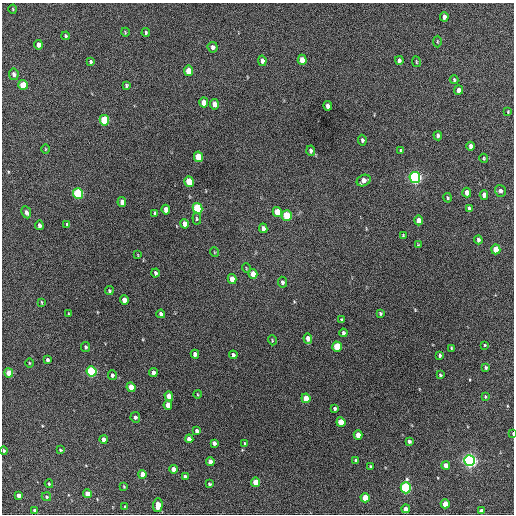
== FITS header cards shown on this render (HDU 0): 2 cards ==
NAXIS1  =                  512 / Axis length
NAXIS2  =                  512 / Axis length

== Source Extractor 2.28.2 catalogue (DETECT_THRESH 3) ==
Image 512 x 512 px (HDU 0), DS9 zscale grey, 1 PNG px = 1 image px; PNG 516 x 516 px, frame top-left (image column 1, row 512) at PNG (2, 3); each listed source drawn as its Kron ellipse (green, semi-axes under 4 px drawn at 4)
Background 394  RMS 19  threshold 57.9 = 3 sigma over >= 5 px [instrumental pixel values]
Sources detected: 132; all 132 listed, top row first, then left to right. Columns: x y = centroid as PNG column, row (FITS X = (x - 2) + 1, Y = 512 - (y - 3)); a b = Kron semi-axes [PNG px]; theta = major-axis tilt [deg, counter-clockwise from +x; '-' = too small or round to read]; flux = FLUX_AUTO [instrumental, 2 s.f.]
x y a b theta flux
13 9 4 3 - 1100
444 17 5 4 - 5200
125 32 4 3 - 1100
146 33 4 3 - 1800
66 36 4 3 - 1800
437 42 6 3 90 1300
38 45 5 4 - 7100
213 47 5 5 - 4400
302 60 5 4 - 15000
399 60 4 3 - 2900
262 61 5 4 - 5200
91 62 4 3 - 1900
416 62 5 3 - 1200
188 71 5 4 - 23000
14 74 6 5 - 4900
454 80 4 3 - 1800
23 85 5 4 - 29000
126 85 4 3 - 1900
459 90 4 4 - 6500
204 102 5 4 - 14000
214 104 5 4 - 10000
328 106 5 4 - 5400
508 112 3 3 - 1100
104 120 5 4 - 69000
438 136 5 3 - 3100
362 140 5 4 - 2600
471 146 4 4 - 5500
45 149 5 3 - 1000
311 151 5 4 - 3400
401 151 4 3 - 1800
198 157 5 4 - 38000
484 158 4 4 - 1500
415 177 5 5 - 390000
364 181 7 5 25 8500
189 182 5 4 - 40000
500 191 6 5 - 3800
78 193 5 5 - 120000
467 193 5 4 - 9000
484 195 5 4 - 6900
448 198 4 3 - 1600
122 202 5 4 - 8600
197 208 5 5 - 92000
469 208 4 3 - 2600
166 210 5 4 - 11000
26 212 6 4 -64 4600
277 212 5 4 - 25000
155 213 4 3 - 2100
287 216 5 5 - 46000
197 219 6 4 -85 1700
418 220 5 4 - 8600
185 224 5 4 - 8500
39 225 4 3 - 4800
67 225 4 3 - 2000
263 228 5 4 - 4800
403 235 3 3 - 1300
478 240 4 3 - 3300
418 245 4 3 - 1100
496 249 5 4 - 26000
214 252 5 3 - 990
138 255 4 2 - 880
246 268 5 3 - 1000
155 273 4 3 - 3000
253 274 5 4 - 12000
232 279 5 4 - 13000
282 282 5 4 - 3000
109 291 4 4 - 1800
124 300 5 4 - 11000
42 302 4 3 - 1300
380 313 4 3 - 1800
69 314 3 2 - 1200
161 314 4 4 - 4300
342 320 3 3 - 1700
343 333 4 3 - 2800
308 339 5 4 - 7900
272 340 5 3 - 1200
485 345 4 3 - 1200
86 347 5 4 - 2400
337 347 5 4 - 46000
451 348 3 3 - 1200
195 354 4 4 - 5000
233 355 4 4 - 2900
440 355 4 3 - 2300
47 360 4 3 - 2900
29 363 5 3 - 1100
486 368 3 3 - 1800
92 371 5 5 - 160000
153 372 4 4 - 6100
9 373 4 4 - 21000
112 375 5 4 - 2800
440 375 4 3 - 1900
131 387 5 4 - 21000
197 394 4 3 - 950
169 396 5 4 - 12000
485 397 4 3 - 1300
306 398 5 4 - 19000
168 405 5 4 - 13000
335 408 4 3 - 2200
135 417 5 4 - 2700
341 422 5 4 - 27000
197 431 4 3 - 3500
513 434 3 2 - 820
358 435 4 4 - 12000
103 439 4 4 - 6600
189 439 4 4 - 7200
409 441 4 3 - 3200
214 443 4 4 - 4600
245 443 4 3 - 1600
60 450 4 3 - 1500
4 451 4 3 - 2100
356 460 4 4 - 4300
470 460 5 5 - 480000
210 461 4 4 - 7100
446 465 4 4 - 8600
370 467 3 3 - 1700
173 469 4 4 - 11000
142 474 4 4 - 12000
185 477 4 3 - 3400
256 482 4 4 - 20000
49 484 4 3 - 1600
209 484 3 3 - 1700
124 486 3 3 - 1000
406 488 5 5 - 160000
87 494 4 4 - 16000
19 495 4 4 - 7100
46 497 5 4 - 1900
365 498 4 4 - 29000
445 504 4 4 - 18000
158 505 7 4 87 15000
125 507 3 3 - 2200
406 509 4 4 - 10000
34 510 3 3 - 2100
481 511 4 4 - 9100
At the frame edge (FLAGS 8, measured only in part): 2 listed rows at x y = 513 434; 4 451